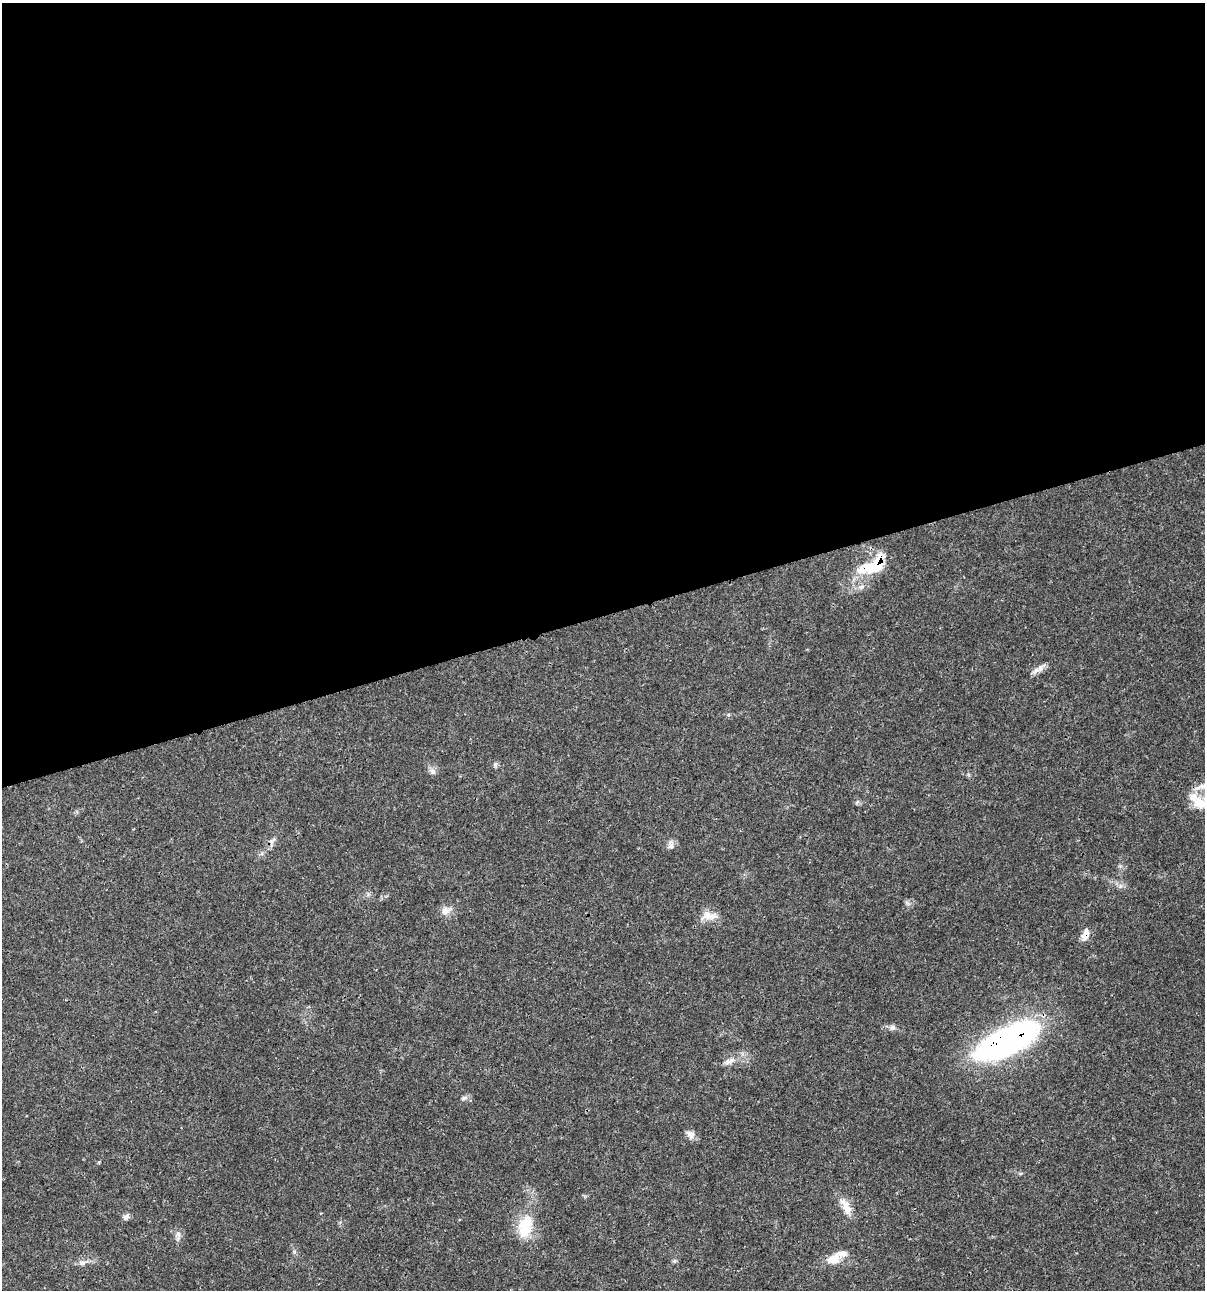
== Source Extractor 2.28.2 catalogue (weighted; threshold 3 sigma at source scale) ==
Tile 2 of 4 x 4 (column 2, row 1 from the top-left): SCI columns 1305-2507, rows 3872-5159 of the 4963 x 5162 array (HDU 1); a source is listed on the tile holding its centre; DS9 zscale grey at full resolution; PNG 1207 x 1292 px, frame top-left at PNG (2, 3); no overlay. Shown black and unused: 48% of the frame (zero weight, under 3 of 4 exposures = <1% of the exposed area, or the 3 px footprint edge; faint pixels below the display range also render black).
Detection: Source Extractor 2.28.2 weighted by HDU 2 'WHT'; one run over the whole footprint, this tile lists its part. Background 0.0314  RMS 0.002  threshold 0.0091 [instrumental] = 3 sigma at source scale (4.5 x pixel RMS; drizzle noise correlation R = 1.50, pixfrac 1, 0.0396/0.0396 arcsec/px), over >= 5 px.
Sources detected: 23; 1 cosmic-ray / hot-pixel residue — not listed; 1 inside a brighter listed object's ellipse — not listed separately; the other 21 listed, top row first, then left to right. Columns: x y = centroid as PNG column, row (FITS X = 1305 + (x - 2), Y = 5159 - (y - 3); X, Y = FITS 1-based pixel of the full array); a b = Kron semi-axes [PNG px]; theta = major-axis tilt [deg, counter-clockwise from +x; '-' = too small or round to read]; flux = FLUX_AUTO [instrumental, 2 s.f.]
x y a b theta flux
873 566 43 18 28 9.8
1040 668 11 9 61 1.2
495 764 6 5 - 0.4
433 771 9 7 -53 0.84
1203 786 25 8 21 2.3
1200 803 28 17 -18 5.7
671 845 12 6 62 0.88
445 911 15 11 24 1.5
707 916 18 13 5 2.3
1085 934 15 8 77 1.6
892 1027 8 6 -14 0.67
1008 1040 60 21 26 76
728 1062 10 8 21 1.1
464 1098 9 5 26 0.53
690 1134 13 9 -46 1.1
846 1207 26 10 -64 2.7
126 1217 10 7 14 0.69
525 1227 32 18 76 6.8
178 1234 9 5 -67 0.67
834 1259 20 13 29 3
82 1263 11 6 14 0.92
Overlapping masked pixels (flux is a lower limit): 3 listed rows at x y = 873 566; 1085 934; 1008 1040
Isophote crosses this tile's border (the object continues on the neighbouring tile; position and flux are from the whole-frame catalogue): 2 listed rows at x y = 1203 786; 1200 803